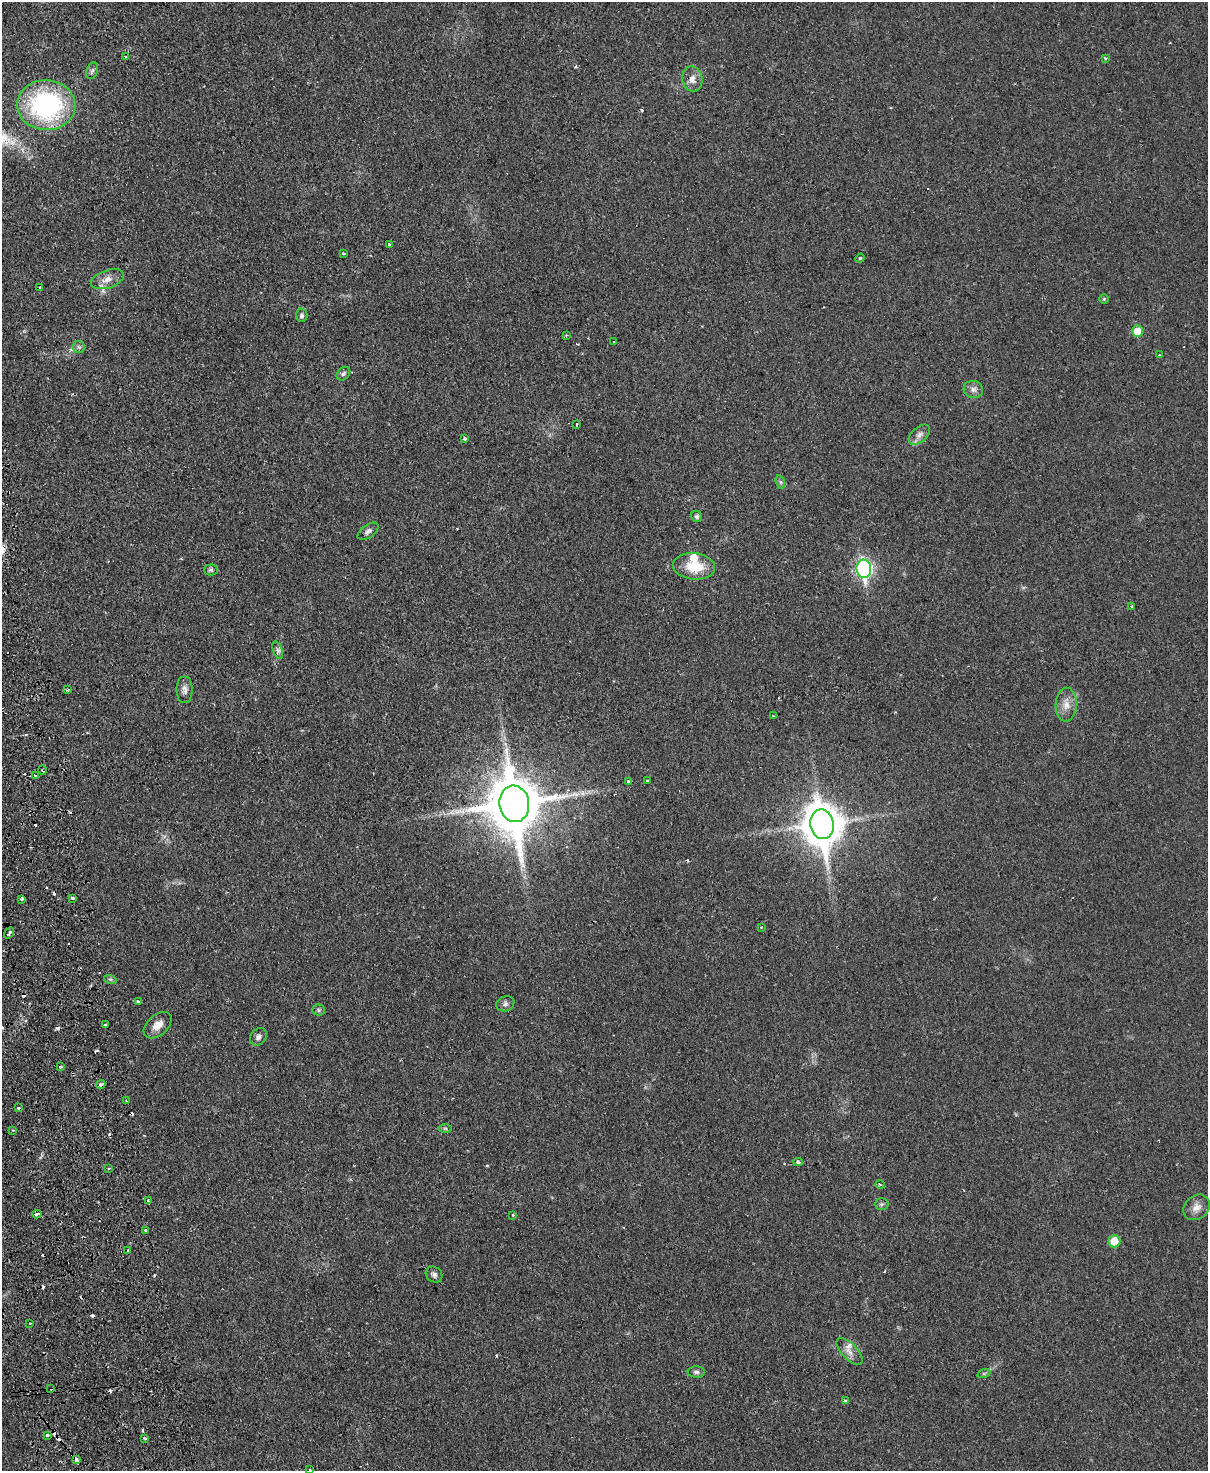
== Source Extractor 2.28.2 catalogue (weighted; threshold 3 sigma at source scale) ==
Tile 7 of 4 x 3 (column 3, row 2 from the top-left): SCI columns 2470-3675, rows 1732-3200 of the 4937 x 4824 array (HDU 1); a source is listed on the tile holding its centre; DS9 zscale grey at full resolution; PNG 1210 x 1473 px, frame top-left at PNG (2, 2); each listed source drawn as its Kron ellipse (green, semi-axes under 4 px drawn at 4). Shown black and unused: <1% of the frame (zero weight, under 2 of 3 exposures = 3% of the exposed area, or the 3 px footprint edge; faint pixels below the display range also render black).
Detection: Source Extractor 2.28.2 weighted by HDU 2 'WHT'; one run over the whole footprint, this tile lists its part. Background 0.0361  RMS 0.005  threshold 0.0226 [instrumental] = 3 sigma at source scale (4.5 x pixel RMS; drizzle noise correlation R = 1.50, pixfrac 1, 0.05/0.05 arcsec/px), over >= 5 px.
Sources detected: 102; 20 cosmic-ray / hot-pixel residue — neither listed nor drawn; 3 inside a brighter listed object's ellipse — not listed separately; the other 79 listed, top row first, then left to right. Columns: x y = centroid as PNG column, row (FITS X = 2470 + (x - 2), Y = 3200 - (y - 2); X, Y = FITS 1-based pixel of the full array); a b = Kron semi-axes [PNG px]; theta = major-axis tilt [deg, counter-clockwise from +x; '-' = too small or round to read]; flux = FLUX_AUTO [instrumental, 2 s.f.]
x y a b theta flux
126 56 3 2 - 0.83
1105 58 3 3 - 0.71
92 71 8 5 69 1.4
692 79 13 10 -78 3.8
46 105 29 25 -3 80
389 244 3 3 - 0.8
344 253 3 3 - 1.1
860 258 5 4 - 0.5
107 279 17 9 19 4.2
40 288 3 2 - 0.45
1104 299 4 4 - 0.58
302 315 7 5 87 1.2
1137 331 5 5 - 8.4
566 335 3 2 - 0.36
614 341 3 3 - 0.76
79 347 6 6 - 1
1159 355 3 3 - 0.43
343 374 8 6 45 1.2
973 389 9 8 - 2.2
577 424 3 3 - 1
919 435 12 7 42 2.8
464 438 3 3 - 1.8
780 482 7 4 -71 0.92
697 516 6 5 - 1.1
368 531 12 6 36 1.8
694 566 21 13 -5 13
864 569 9 7 -83 130
211 570 7 5 0 0.88
1132 606 3 3 - 0.47
278 650 9 4 -71 1.4
68 690 3 3 - 1.1
184 690 13 8 90 2.5
1066 705 17 10 87 5
773 716 3 3 - 0.57
43 770 5 3 - 0.79
36 775 3 3 - 2.7
647 780 3 3 - 0.75
629 782 4 3 - 2.2
514 804 18 15 -83 3000
822 824 15 11 -81 1300
72 898 3 3 - 2
22 899 3 3 - 1.3
761 927 3 3 - 0.59
9 933 6 3 56 3.1
110 979 6 4 -18 0.78
138 1002 4 3 - 1
505 1004 9 7 20 1.7
318 1010 6 5 - 0.96
106 1025 3 3 - 1.7
158 1025 16 10 41 5.1
258 1037 9 7 49 2.2
61 1067 3 3 - 1.2
101 1085 5 3 - 2.2
126 1101 4 3 - 0.61
19 1108 3 3 - 1.5
445 1128 7 4 0 0.88
13 1130 3 3 - 0.53
798 1162 5 3 - 1.9
109 1168 3 2 - 0.61
880 1185 4 3 - 0.52
148 1201 3 3 - 1.1
882 1204 7 5 2 0.94
1196 1207 14 11 38 4
37 1214 4 3 - 2.8
513 1215 3 3 - 0.69
146 1230 3 3 - 1.2
1114 1241 6 6 - 8.2
128 1250 3 2 - 0.78
434 1274 9 7 -38 1.8
30 1323 3 2 - 0.63
850 1352 17 7 -47 3.7
696 1372 8 5 0 1.2
984 1373 7 4 18 0.72
51 1388 3 3 - 3.5
845 1401 4 4 - 2.8
47 1435 4 3 - 1.6
145 1438 3 3 - 1.6
76 1460 3 3 - 2.8
310 1470 4 3 - 0.62
Overlapping masked pixels (flux is a lower limit): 3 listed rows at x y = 43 770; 51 1388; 76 1460
Isophote crosses this tile's border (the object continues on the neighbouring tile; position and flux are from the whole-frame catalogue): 1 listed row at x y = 310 1470